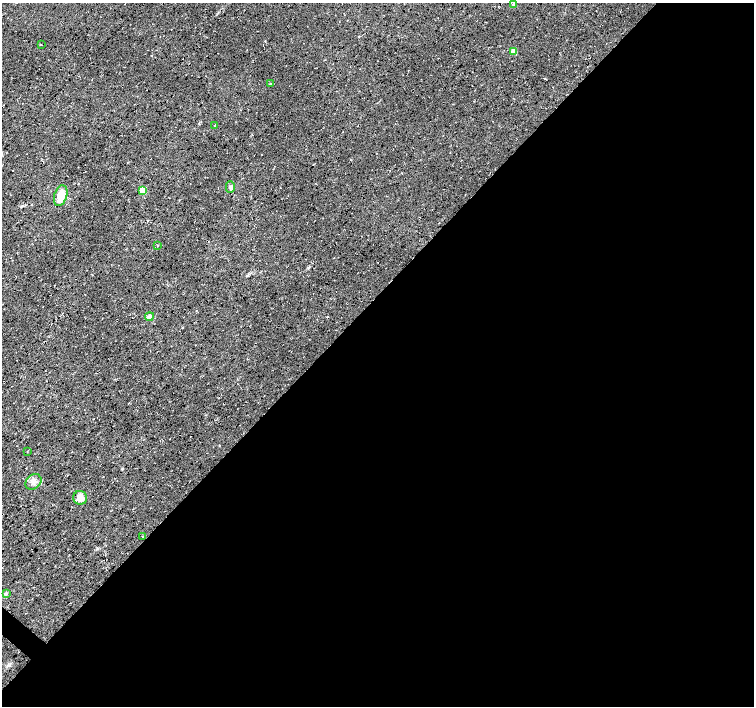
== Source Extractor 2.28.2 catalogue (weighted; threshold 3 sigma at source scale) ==
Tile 12 of 4 x 4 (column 4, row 3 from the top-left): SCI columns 4512-6014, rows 1573-2979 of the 6019 x 6027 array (HDU 1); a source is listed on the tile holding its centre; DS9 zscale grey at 2 x 2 block average (1 PNG px = mean of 2 x 2 image px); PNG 756 x 708 px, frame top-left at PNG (2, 3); each listed source drawn as its Kron ellipse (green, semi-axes under 4 px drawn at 4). Shown black and unused: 58% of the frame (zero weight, under 3 of 4 exposures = <1% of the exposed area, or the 3 px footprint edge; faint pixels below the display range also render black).
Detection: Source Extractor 2.28.2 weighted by HDU 2 'WHT'; one run over the whole footprint, this tile lists its part. Background 0.0167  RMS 0.0059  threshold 0.0266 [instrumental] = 3 sigma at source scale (4.5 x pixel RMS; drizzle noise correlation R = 1.50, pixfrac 1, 0.0396/0.0396 arcsec/px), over >= 5 px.
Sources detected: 15; all 15 listed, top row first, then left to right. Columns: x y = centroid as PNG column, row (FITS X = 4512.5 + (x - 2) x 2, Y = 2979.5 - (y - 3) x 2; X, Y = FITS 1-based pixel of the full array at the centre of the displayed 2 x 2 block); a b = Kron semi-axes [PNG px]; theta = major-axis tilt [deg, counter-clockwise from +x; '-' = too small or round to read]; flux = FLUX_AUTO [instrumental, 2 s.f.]
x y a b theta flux
514 5 4 3 - 2
41 45 3 2 - 0.78
513 52 3 3 - 23
270 84 3 2 - 0.99
214 126 2 2 - 0.79
230 187 5 4 - 3.8
143 191 3 3 - 43
61 196 11 6 72 21
157 245 3 2 - 0.78
149 316 4 4 - 2.6
27 452 2 2 - 1
33 482 9 7 41 7.5
80 498 7 6 - 9.9
142 536 2 2 - 0.67
6 593 4 3 - 1.7
Diffuse or blended objects may show on this block-average render without a row.